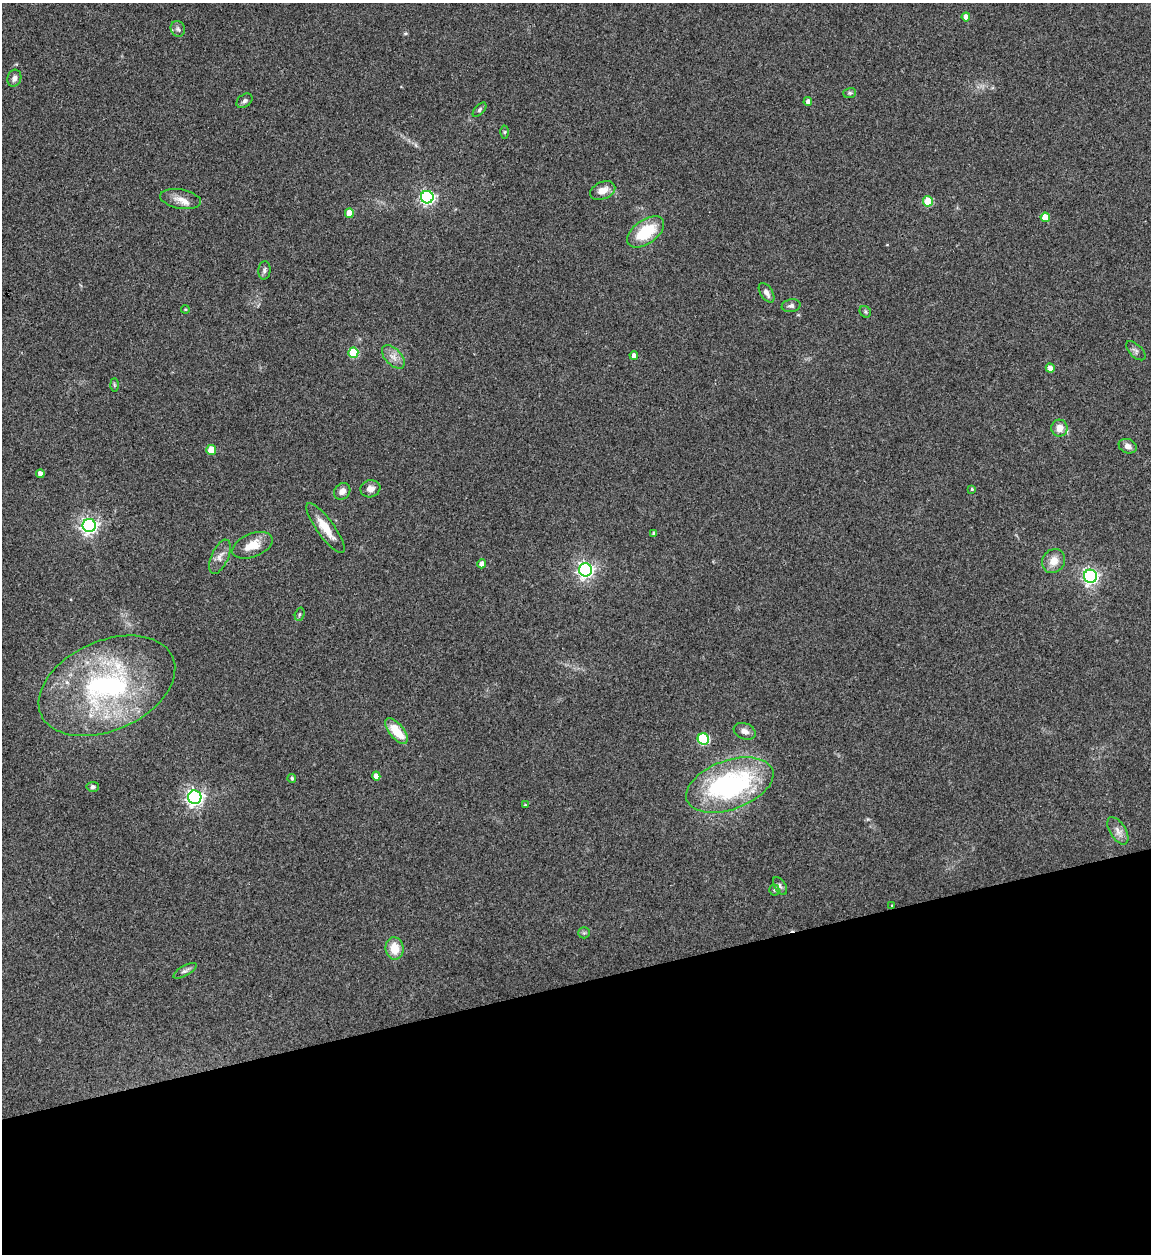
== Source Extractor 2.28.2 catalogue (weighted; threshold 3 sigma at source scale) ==
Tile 14 of 4 x 4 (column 2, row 4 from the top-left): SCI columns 1405-2553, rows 1-1252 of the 4992 x 5013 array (HDU 1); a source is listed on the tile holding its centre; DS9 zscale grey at full resolution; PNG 1153 x 1256 px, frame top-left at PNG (2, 3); each listed source drawn as its Kron ellipse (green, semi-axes under 4 px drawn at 4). Shown black and unused: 22% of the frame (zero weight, under 3 of 4 exposures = <1% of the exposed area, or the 3 px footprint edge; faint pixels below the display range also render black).
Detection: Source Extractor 2.28.2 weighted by HDU 2 'WHT'; one run over the whole footprint, this tile lists its part. Background 0.0521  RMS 0.0049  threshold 0.022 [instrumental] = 3 sigma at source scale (4.5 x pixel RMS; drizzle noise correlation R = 1.50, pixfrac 1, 0.05/0.05 arcsec/px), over >= 5 px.
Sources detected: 63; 3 inside a brighter listed object's ellipse — not listed separately; the other 60 listed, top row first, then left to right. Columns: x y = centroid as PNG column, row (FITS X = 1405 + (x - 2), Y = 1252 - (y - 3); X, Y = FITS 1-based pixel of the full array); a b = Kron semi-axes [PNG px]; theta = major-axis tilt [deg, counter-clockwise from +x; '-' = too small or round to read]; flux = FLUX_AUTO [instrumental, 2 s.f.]
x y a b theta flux
966 17 4 4 - 3.2
178 29 8 7 - 1.3
14 78 9 7 72 1.9
850 93 6 5 - 0.88
244 101 9 6 36 1.4
808 102 4 4 - 2.1
479 110 9 4 49 1
505 132 6 4 90 0.65
603 191 13 8 24 4.8
427 197 6 6 - 120
180 199 21 9 -10 4.4
928 201 5 5 - 17
349 213 5 4 - 5.2
1045 217 5 4 - 7.2
646 232 21 12 35 20
264 270 9 6 84 1.4
766 293 11 6 -57 2.6
791 306 9 6 11 1.5
185 309 4 3 - 0.43
865 312 6 5 - 0.9
1136 351 12 6 -44 1.5
353 353 5 5 - 21
634 355 4 4 - 2.5
393 357 14 8 -46 3.7
1050 368 5 4 - 2.8
114 385 6 4 -89 0.71
1059 428 8 8 - 4.7
1128 446 9 7 -22 2.5
211 450 5 5 - 10
40 474 4 4 - 2.4
370 489 10 8 19 2.8
972 489 4 3 - 0.49
342 491 9 7 45 2.7
89 525 6 6 - 190
325 528 30 8 -54 8.7
654 534 4 3 - 1.2
252 545 21 11 22 8.4
220 557 18 8 66 3.6
1054 561 12 11 - 5.3
482 564 4 4 - 3.1
585 570 6 6 - 170
1090 576 6 6 - 150
300 614 7 4 73 0.82
107 686 72 44 24 100
396 731 15 7 -51 12
745 731 11 8 -21 2.6
703 739 6 5 - 43
376 776 4 4 - 2.8
292 778 4 4 - 0.89
730 785 45 24 20 83
93 787 6 5 - 1.1
195 797 7 6 - 190
525 805 3 3 - 0.48
1118 831 15 7 -58 3.3
780 886 10 5 -59 1.5
774 890 5 5 - 0.71
892 905 3 2 - 0.33
584 933 6 5 - 0.77
395 948 11 9 -82 8.8
185 971 13 5 30 1.7